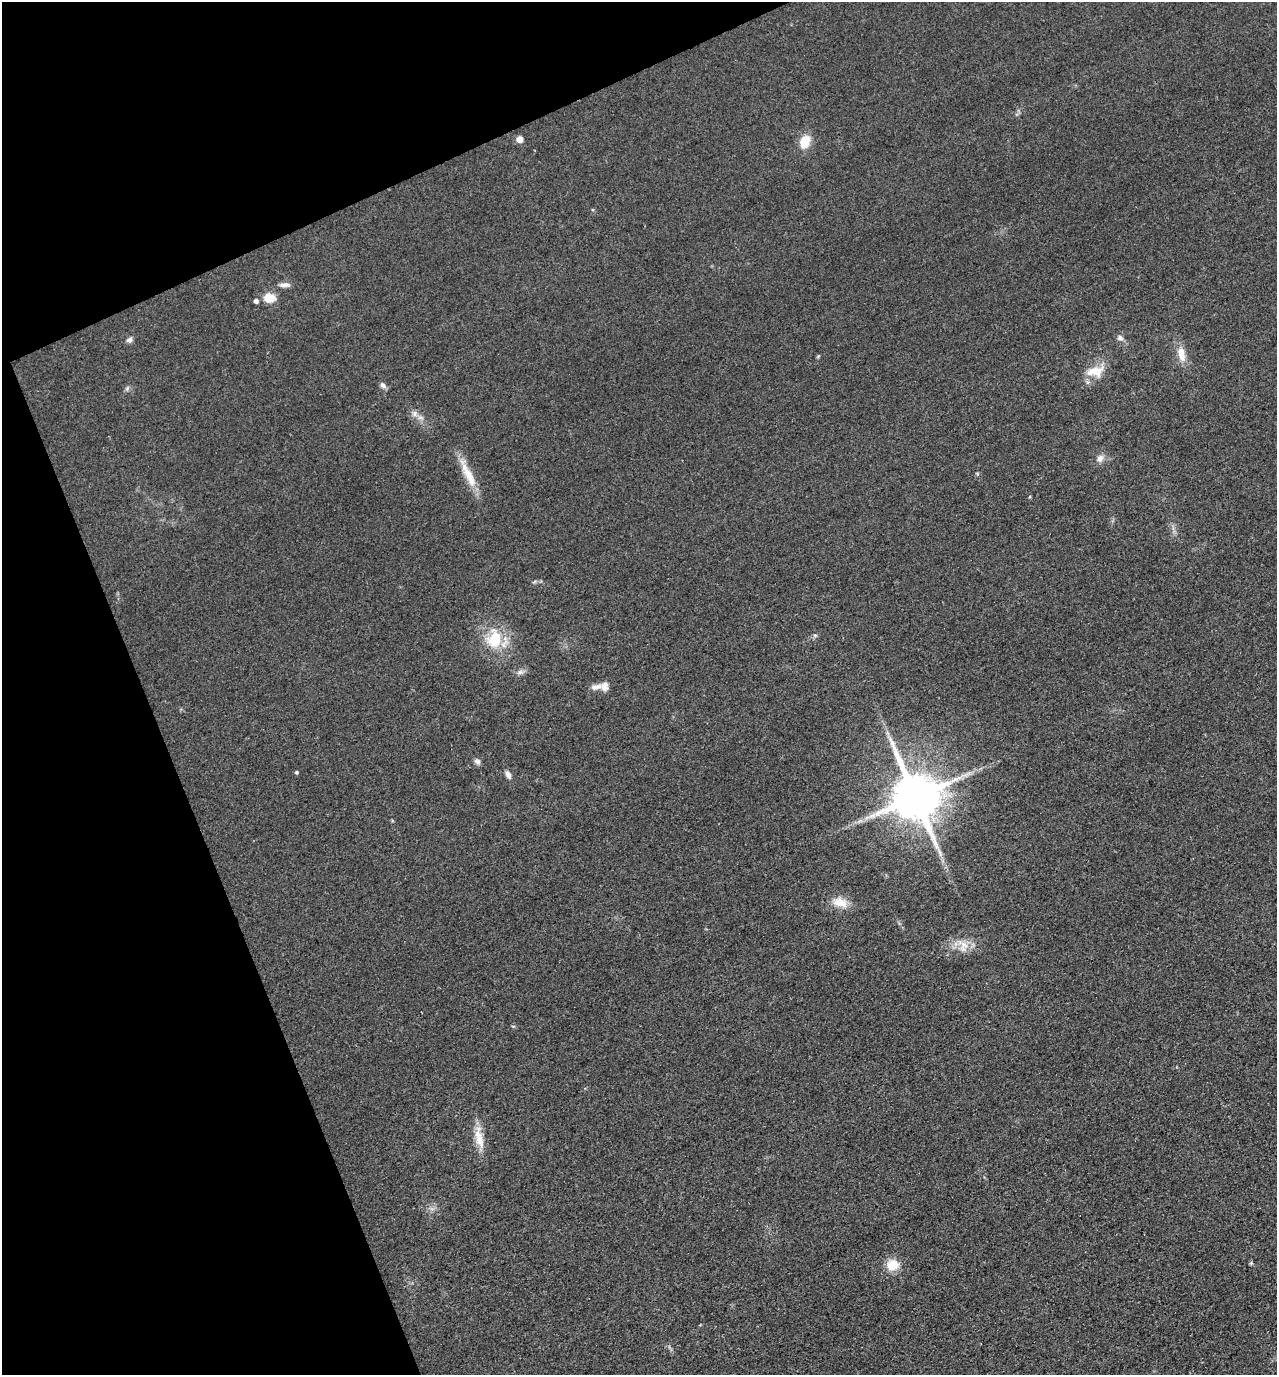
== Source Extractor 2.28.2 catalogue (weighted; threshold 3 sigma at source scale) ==
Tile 5 of 4 x 4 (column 1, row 2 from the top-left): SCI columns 190-1464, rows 2832-4204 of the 5608 x 5664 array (HDU 1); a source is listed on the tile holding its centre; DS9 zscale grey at full resolution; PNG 1279 x 1377 px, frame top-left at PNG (2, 2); no overlay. Shown black and unused: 21% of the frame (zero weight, under 3 of 4 exposures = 7% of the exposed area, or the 3 px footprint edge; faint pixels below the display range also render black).
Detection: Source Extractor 2.28.2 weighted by HDU 2 'WHT'; one run over the whole footprint, this tile lists its part. Background 0.049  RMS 0.0096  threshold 0.0433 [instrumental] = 3 sigma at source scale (4.5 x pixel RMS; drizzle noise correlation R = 1.50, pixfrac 1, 0.05/0.05 arcsec/px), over >= 5 px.
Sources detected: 28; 1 inside a brighter listed object's ellipse — not listed separately; the other 27 listed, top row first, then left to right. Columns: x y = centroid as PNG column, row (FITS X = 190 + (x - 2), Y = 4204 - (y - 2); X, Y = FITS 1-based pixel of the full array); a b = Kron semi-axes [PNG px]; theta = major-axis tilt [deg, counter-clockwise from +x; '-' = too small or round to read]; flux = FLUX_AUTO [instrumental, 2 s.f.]
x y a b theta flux
520 139 5 5 - 13
805 142 14 10 67 20
285 285 15 6 1 4.9
269 298 11 9 2 17
256 301 4 4 - 3.2
1120 338 8 7 - 3.8
130 339 8 6 31 3.6
1181 354 20 9 -79 13
1095 371 26 15 12 19
383 385 8 6 -43 3.8
127 388 8 5 65 2.1
414 414 9 6 90 3.7
420 417 10 4 -1 3
1100 458 11 8 45 5.7
468 474 44 10 -62 22
494 639 25 19 81 40
520 672 10 6 9 3.7
596 687 17 8 11 6.7
477 761 9 7 -15 3.1
296 772 4 4 - 1.4
508 775 10 6 -66 4.4
915 796 15 13 -66 5200
840 902 23 13 -18 15
963 946 21 13 -70 13
479 1137 34 10 -80 17
1251 1263 5 5 - 1.5
893 1265 17 15 21 16